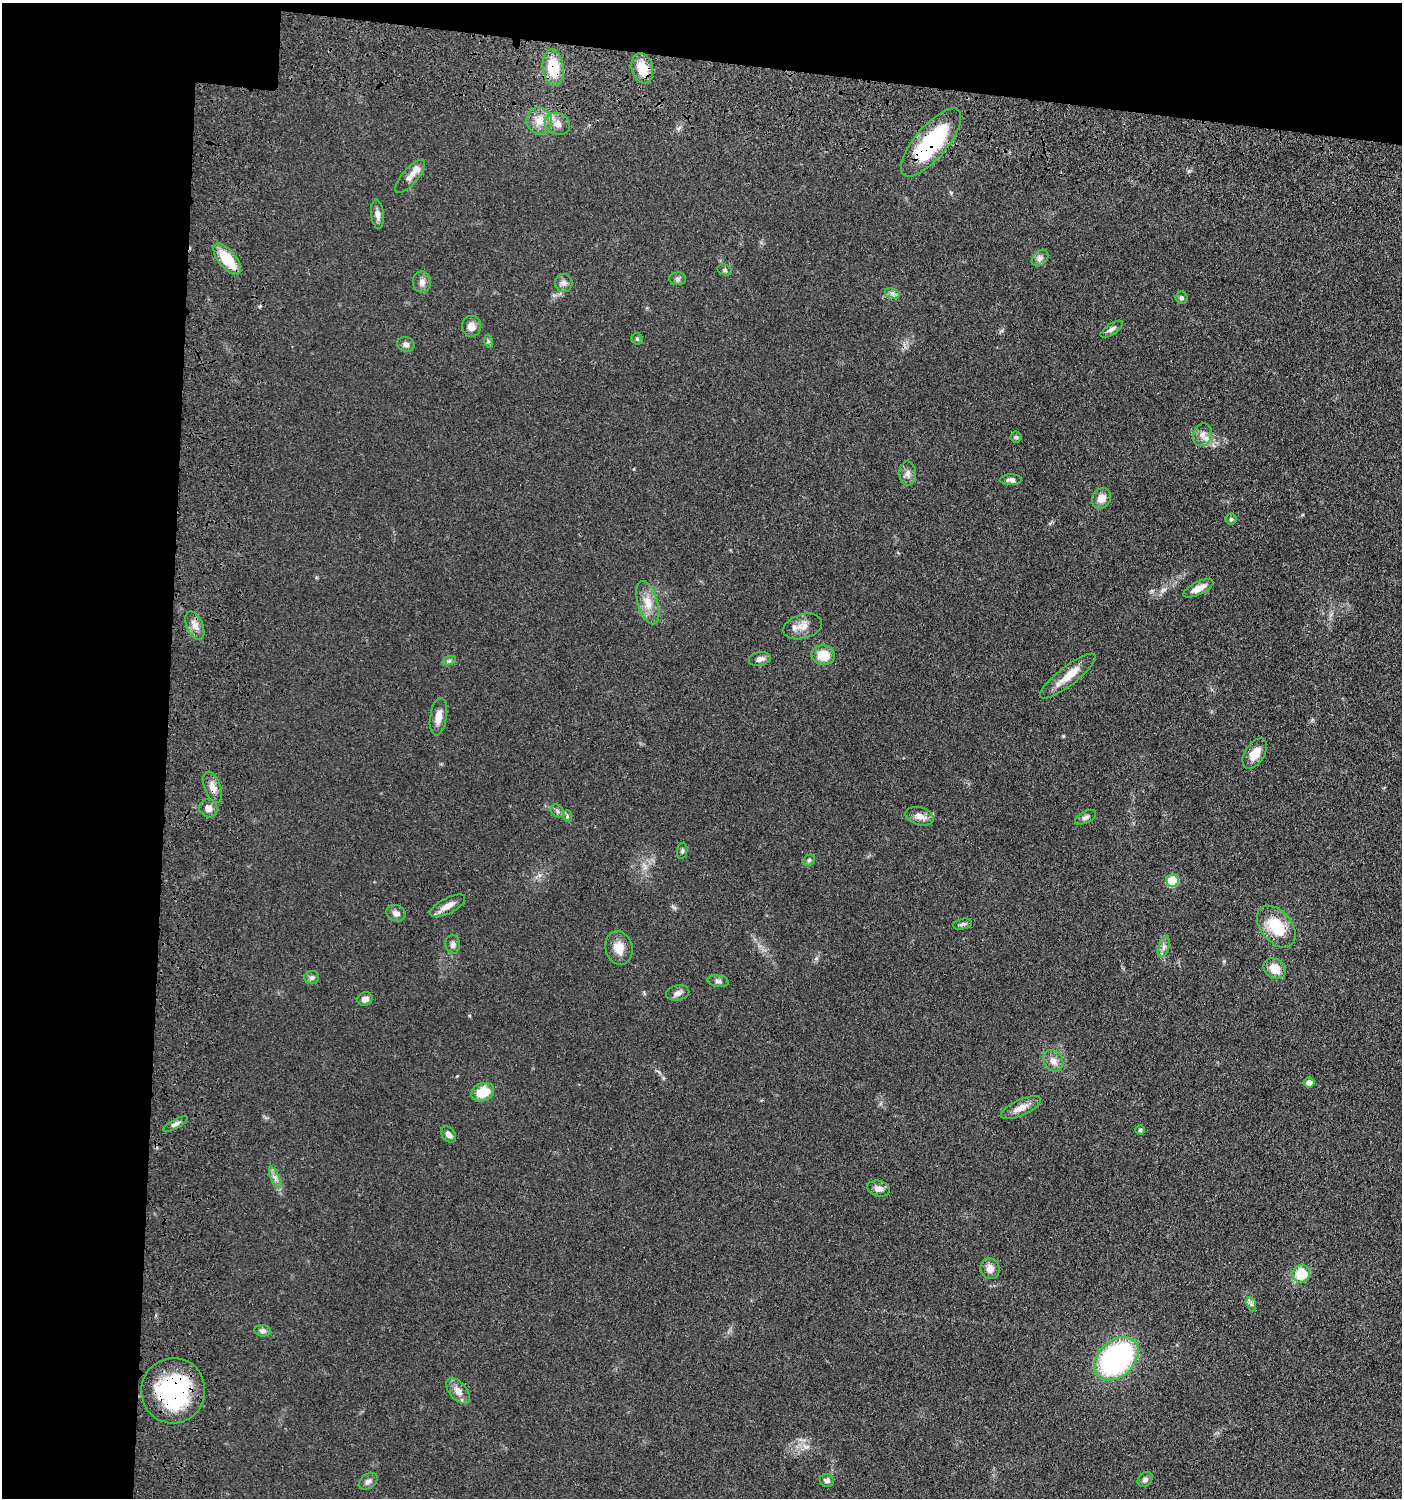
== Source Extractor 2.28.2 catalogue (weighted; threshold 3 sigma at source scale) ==
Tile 1 of 3 x 3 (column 1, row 1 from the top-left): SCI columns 199-1598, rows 3088-4583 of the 4709 x 4683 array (HDU 1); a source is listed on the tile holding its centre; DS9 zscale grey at full resolution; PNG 1404 x 1500 px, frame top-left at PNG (2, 3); each listed source drawn as its Kron ellipse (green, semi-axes under 4 px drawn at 4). Shown black and unused: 16% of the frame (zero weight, under 3 of 4 exposures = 9% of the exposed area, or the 3 px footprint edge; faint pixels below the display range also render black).
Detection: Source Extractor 2.28.2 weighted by HDU 2 'WHT'; one run over the whole footprint, this tile lists its part. Background 0.0597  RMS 0.005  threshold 0.0223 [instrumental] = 3 sigma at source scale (4.5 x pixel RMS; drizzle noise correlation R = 1.50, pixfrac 1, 0.05/0.05 arcsec/px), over >= 5 px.
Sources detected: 77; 1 inside a brighter listed object's ellipse — not listed separately; the other 76 listed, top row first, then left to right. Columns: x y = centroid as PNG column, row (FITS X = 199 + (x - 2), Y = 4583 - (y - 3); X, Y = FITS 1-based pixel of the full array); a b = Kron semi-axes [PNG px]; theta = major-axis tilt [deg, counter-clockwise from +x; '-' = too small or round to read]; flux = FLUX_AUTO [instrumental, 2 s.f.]
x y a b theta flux
553 68 18 10 -82 16
642 68 15 10 -73 10
539 121 13 12 - 5.9
557 124 13 10 -24 4.1
931 143 42 16 50 44
410 176 21 8 49 3.6
377 214 14 6 -84 2.4
1040 258 9 6 46 1.8
227 259 19 8 -51 17
724 270 7 5 -15 0.94
678 279 8 6 0 1.2
422 282 10 9 - 2.6
564 283 9 8 - 2.1
892 293 7 4 -18 1.5
1181 298 6 6 - 1
471 326 10 9 - 3.6
1112 329 13 5 34 1.7
637 339 6 5 - 0.71
488 341 6 4 -72 0.71
406 344 8 7 - 1.8
1202 435 11 9 73 3.3
1016 437 5 5 - 0.78
908 474 12 8 -87 2.4
1011 480 10 5 0 1.9
1101 498 10 9 - 4.8
1231 519 5 5 - 0.79
1198 588 16 6 26 4.3
648 603 22 10 -73 6.6
195 626 15 8 -67 3.9
803 626 20 12 15 5.2
823 655 11 9 -8 9.3
760 659 11 6 9 2.2
449 661 7 4 18 0.88
1068 676 34 9 38 9.1
438 717 19 8 81 4.7
1255 754 17 9 57 6.6
213 787 16 8 -70 3.8
208 808 9 8 - 2.9
557 811 7 5 -46 1.2
567 816 6 4 -73 0.69
920 816 14 9 -15 3.7
1085 817 11 6 26 1.6
682 851 8 5 81 0.93
809 860 6 5 - 0.93
1173 881 6 6 - 20
448 906 19 7 28 4.1
396 913 10 8 -20 2.4
963 924 9 5 13 1.3
1276 927 24 15 -50 16
453 944 9 7 -89 1.8
1164 947 11 5 72 1.9
619 948 17 13 -75 6.4
1275 969 12 9 -39 7.2
312 977 7 6 - 1.3
718 981 11 5 -10 1.5
678 993 12 7 11 2.1
365 999 8 6 24 2.6
1053 1061 11 9 -52 3.4
1309 1083 5 5 - 3.6
483 1092 12 9 20 11
1021 1108 22 8 24 4.6
175 1124 13 4 29 1.7
1140 1130 4 4 - 0.67
448 1134 9 6 -50 2.2
275 1177 11 4 -67 2
879 1189 11 7 -14 2.8
990 1269 10 9 - 3.4
1301 1274 9 9 - 15
1251 1304 7 4 -71 1.2
263 1331 8 6 -7 1.7
1116 1359 25 18 43 100
173 1391 33 32 - 59
458 1391 15 8 -49 4
1145 1479 8 6 48 1.6
827 1480 7 6 - 1.8
368 1481 10 7 38 1.9
Overlapping masked pixels (flux is a lower limit): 5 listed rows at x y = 553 68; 642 68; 931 143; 213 787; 173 1391